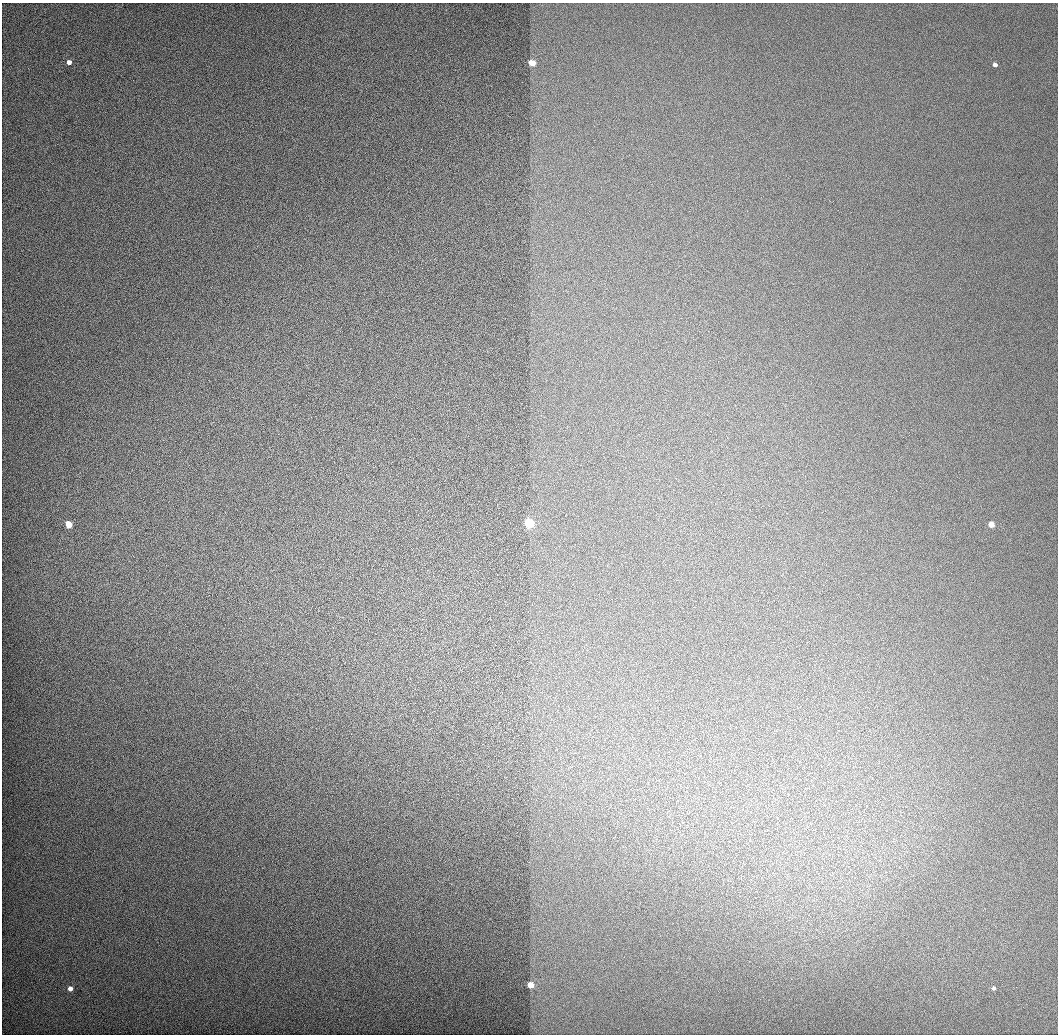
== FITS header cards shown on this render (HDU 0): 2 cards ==
NAXIS1  =                 1056 / Length of Axis 1 (Serial)
NAXIS2  =                 1032 / Length of Axis 2 (Parallel)

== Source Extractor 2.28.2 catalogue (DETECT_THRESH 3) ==
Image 1056 x 1032 px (HDU 0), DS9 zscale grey, 1 PNG px = 1 image px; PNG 1060 x 1036 px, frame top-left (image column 1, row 1032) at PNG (2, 3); no overlay
Background 519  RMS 3.5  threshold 10.6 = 3 sigma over >= 5 px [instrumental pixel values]
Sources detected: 9; all 9 listed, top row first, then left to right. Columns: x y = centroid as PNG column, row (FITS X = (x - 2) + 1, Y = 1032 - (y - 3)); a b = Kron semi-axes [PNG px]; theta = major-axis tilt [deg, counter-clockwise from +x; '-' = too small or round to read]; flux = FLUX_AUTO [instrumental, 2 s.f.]
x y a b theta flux
69 62 4 4 - 3100
532 63 4 4 - 14000
995 65 4 4 - 2800
529 523 4 4 - 66000
991 524 4 3 - 17000
69 525 4 4 - 18000
531 985 4 3 - 19000
994 988 3 3 - 2600
70 989 4 4 - 3200